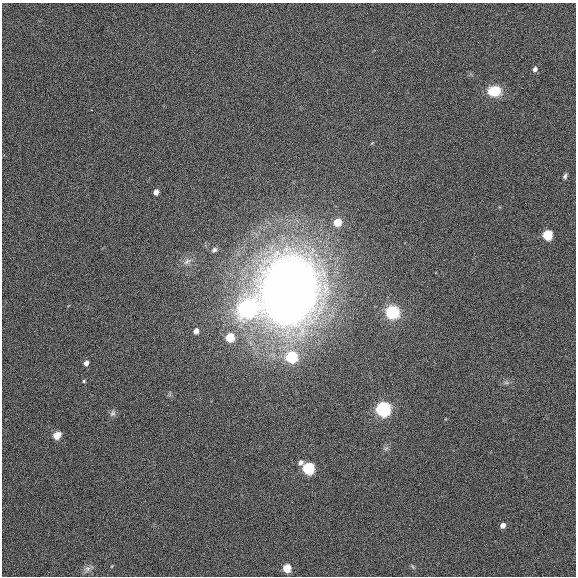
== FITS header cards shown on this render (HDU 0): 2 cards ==
NAXIS1  =                  574
NAXIS2  =                  574

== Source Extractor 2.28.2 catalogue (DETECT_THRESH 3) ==
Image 574 x 574 px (HDU 0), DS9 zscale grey, 1 PNG px = 1 image px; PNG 578 x 578 px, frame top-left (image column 1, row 574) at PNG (2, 3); no overlay
Background 7.31e-04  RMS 0.018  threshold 0.0533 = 3 sigma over >= 5 px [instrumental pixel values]
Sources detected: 28; all 28 listed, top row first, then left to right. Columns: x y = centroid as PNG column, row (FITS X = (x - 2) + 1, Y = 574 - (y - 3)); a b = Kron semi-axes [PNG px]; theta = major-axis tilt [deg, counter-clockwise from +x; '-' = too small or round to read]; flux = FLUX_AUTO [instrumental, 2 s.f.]
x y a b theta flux
535 69 6 5 - 4.9
494 91 14 11 -1 36
565 176 8 5 70 3
156 192 5 4 - 9.3
337 222 5 5 - 35
547 235 6 5 - 83
214 250 7 6 - 3.1
187 261 13 7 33 5.7
288 290 63 56 68 1300
248 308 7 7 - 920
392 312 12 12 - 47
196 331 5 4 - 9.1
230 337 6 5 - 53
291 357 6 6 - 150
86 363 5 4 - 6.8
84 381 4 4 - 1.5
506 382 8 5 -16 3.5
383 409 7 6 - 480
113 413 10 7 70 4.4
57 435 6 5 - 22
386 448 8 4 19 2.8
301 462 7 6 - 5.3
308 468 6 6 - 180
503 525 5 4 - 7.4
112 566 5 3 - 0.92
412 566 7 4 -59 1.9
287 568 5 5 - 40
87 569 10 8 51 5.5